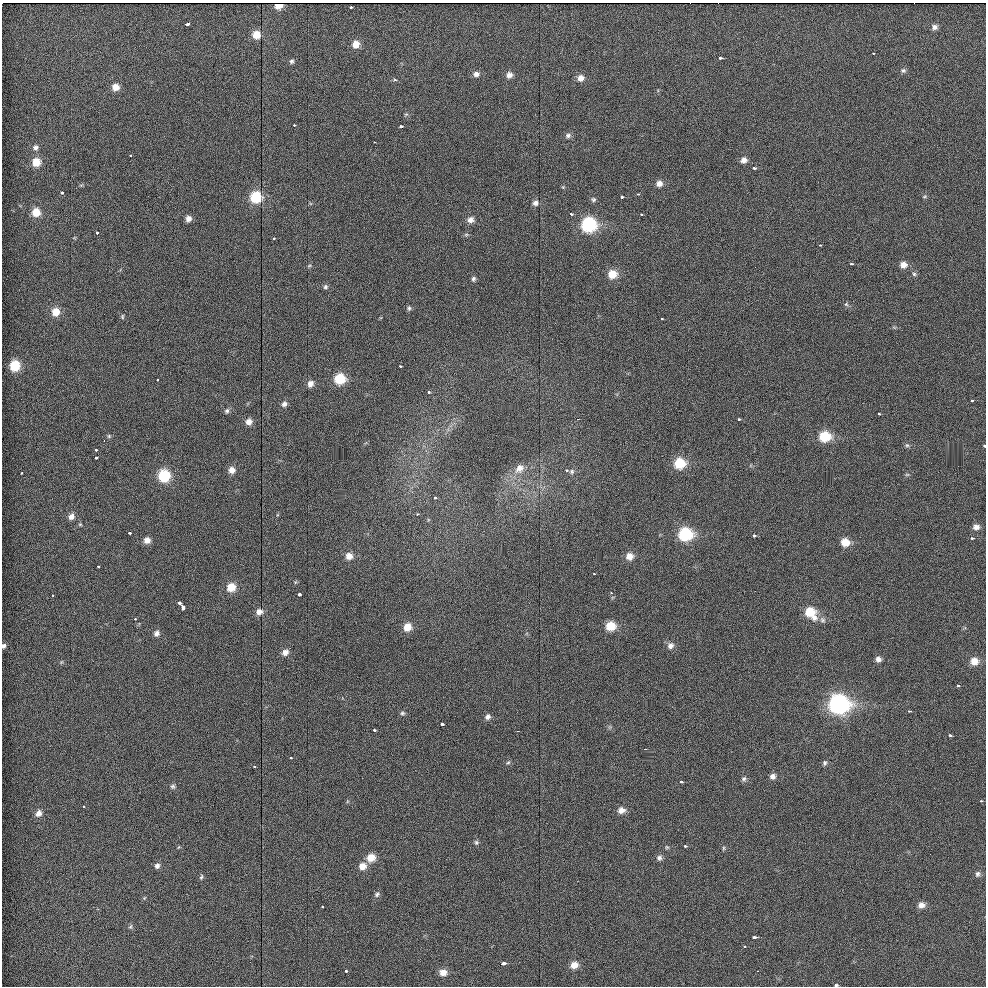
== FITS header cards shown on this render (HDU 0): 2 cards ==
NAXIS1  =                  984 / Axis length
NAXIS2  =                  984 / Axis length

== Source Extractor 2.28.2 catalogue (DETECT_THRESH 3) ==
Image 984 x 984 px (HDU 0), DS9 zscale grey, 1 PNG px = 1 image px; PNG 988 x 988 px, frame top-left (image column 1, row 984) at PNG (2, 3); no overlay
Background 34.2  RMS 5.2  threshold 15.5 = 3 sigma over >= 5 px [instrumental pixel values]
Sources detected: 163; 1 with non-positive FLUX_AUTO (blend fragments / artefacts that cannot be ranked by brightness) is not listed; the other 162 listed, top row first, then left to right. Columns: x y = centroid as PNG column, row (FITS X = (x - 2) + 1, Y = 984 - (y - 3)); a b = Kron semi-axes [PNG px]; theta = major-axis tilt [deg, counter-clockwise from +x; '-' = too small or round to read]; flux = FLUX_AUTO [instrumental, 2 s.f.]
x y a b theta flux
350 7 3 3 - 1100
187 24 4 3 - 2300
934 27 8 7 - 1500
256 35 7 7 - 4700
356 44 8 8 - 3400
873 53 3 2 - 360
720 58 3 3 - 1100
292 61 6 6 - 810
903 70 7 6 - 870
476 74 8 7 - 1600
509 75 8 7 - 1900
580 78 8 8 - 2300
395 80 3 3 - 730
115 87 8 7 - 3200
406 114 6 4 19 490
294 125 3 3 - 580
401 126 3 3 - 1400
568 136 7 6 - 1100
374 142 3 2 - 350
35 147 7 7 - 1300
130 156 3 2 - 580
744 160 8 7 - 1900
36 162 8 8 - 5200
753 168 4 3 - 1300
659 183 8 7 - 2000
563 187 5 5 - 370
62 193 3 3 - 1500
638 194 4 3 - 510
925 196 7 4 31 460
256 197 8 8 - 15000
621 197 3 3 - 1600
593 200 6 6 - 770
535 203 7 7 - 1400
36 212 8 8 - 5100
571 214 3 2 - 880
641 214 3 3 - 540
188 219 7 6 - 1800
470 220 8 7 - 1900
589 225 9 9 - 34000
97 233 3 3 - 1400
466 234 6 4 1 510
273 238 3 3 - 930
820 245 3 3 - 310
851 264 3 2 - 540
903 265 8 7 - 2500
309 266 6 4 20 440
612 274 9 8 - 5700
914 274 6 6 - 710
473 279 6 5 - 830
325 287 6 6 - 760
846 304 6 5 - 600
409 308 7 5 80 730
56 312 9 8 - 4500
122 317 6 4 -90 500
662 319 3 2 - 410
15 366 8 7 - 11000
400 366 3 2 - 740
340 379 9 8 - 11000
157 380 3 2 - 530
310 384 8 7 - 2000
428 392 3 3 - 1200
971 400 3 3 - 560
284 404 8 6 57 1300
227 411 7 6 - 810
879 414 3 2 - 550
577 419 3 2 - 2200
738 419 3 3 - 670
249 422 8 7 - 2200
109 436 6 6 - 540
825 436 10 8 6 11000
104 441 3 2 - 2800
907 445 6 5 - 670
984 446 3 2 - 790
96 450 3 3 - 930
96 458 3 3 - 1300
679 463 9 8 - 11000
519 468 13 10 48 3300
232 470 8 7 - 2400
566 470 3 2 - 840
572 471 7 6 - 930
22 473 3 3 - 770
907 474 6 4 1 430
164 476 9 8 - 17000
435 498 3 3 - 790
417 514 3 3 - 510
71 516 8 7 - 1900
80 524 5 5 - 470
976 527 8 7 - 1700
129 533 3 3 - 910
685 534 9 8 - 24000
754 536 3 3 - 1200
972 538 3 2 - 850
147 540 7 7 - 2300
845 542 8 8 - 5000
349 556 8 8 - 2800
629 556 8 8 - 2900
98 566 3 2 - 910
594 574 3 2 - 390
231 587 8 8 - 5200
611 593 3 3 - 450
299 594 3 3 - 2700
53 595 3 3 - 550
180 603 4 3 - 2600
182 607 5 3 - 4900
259 612 8 7 - 2100
810 612 14 10 -48 8900
135 619 3 3 - 660
822 620 8 7 - 1100
611 626 8 8 - 7500
407 627 8 8 - 4500
156 633 7 6 - 1500
4 646 5 5 - 850
670 646 9 8 - 1900
285 652 8 7 - 2100
878 659 7 6 - 1500
974 661 8 8 - 3500
61 662 6 3 71 410
957 686 3 3 - 660
838 704 11 10 - 94000
909 711 3 2 - 560
402 713 6 5 - 670
487 717 7 6 - 1200
442 724 3 3 - 2100
374 730 3 3 - 930
517 731 2 2 - 3900
950 736 3 3 - 890
644 749 3 2 - 820
290 758 3 3 - 740
508 762 6 4 29 520
825 763 7 6 - 770
254 766 3 3 - 670
772 776 7 7 - 1500
744 779 7 6 - 890
681 782 3 3 - 1100
173 786 6 6 - 790
981 801 3 3 - 590
83 806 3 3 - 850
621 810 8 7 - 2300
39 813 8 7 - 2100
476 842 6 6 - 680
685 846 3 3 - 560
667 847 6 5 - 470
724 848 6 4 90 470
371 857 9 8 - 4600
659 858 7 7 - 1100
157 866 7 7 - 1300
362 866 9 8 - 3000
977 874 8 7 - 1100
201 877 7 5 71 610
377 894 8 6 40 850
144 898 5 4 - 370
921 905 8 7 - 2100
322 907 3 3 - 460
130 927 7 5 71 620
754 937 4 3 - 1900
744 947 3 3 - 530
503 963 4 3 - 2700
574 965 9 7 32 3000
346 971 3 3 - 1100
757 971 2 2 - 180
443 972 8 7 - 2700
835 985 4 3 - 1000
At the frame edge (FLAGS 8, measured only in part): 3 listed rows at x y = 984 446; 4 646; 835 985
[1 non-positive-flux detection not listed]